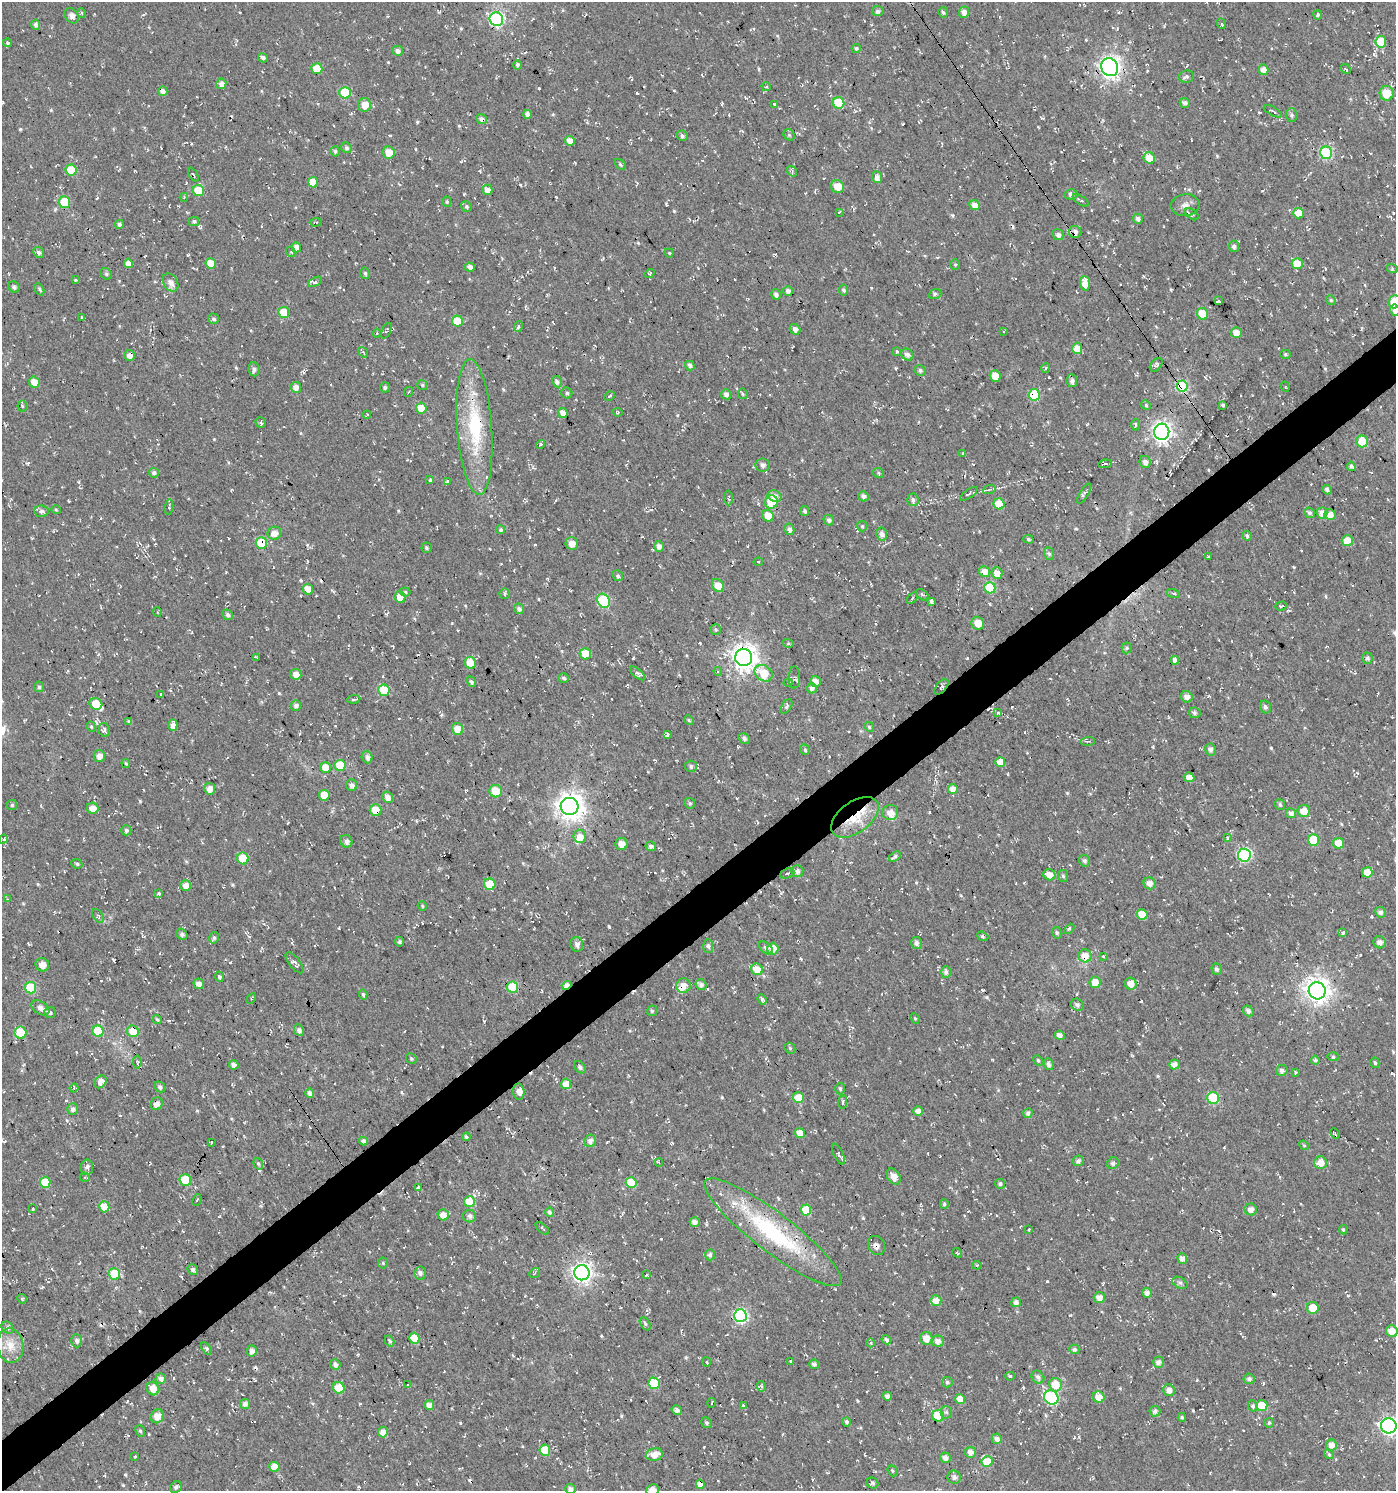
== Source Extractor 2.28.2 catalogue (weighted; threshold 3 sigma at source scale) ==
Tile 7 of 4 x 4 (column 3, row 2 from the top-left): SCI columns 2980-4373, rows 2981-4469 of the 5896 x 5960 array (HDU 1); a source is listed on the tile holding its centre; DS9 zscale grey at full resolution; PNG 1398 x 1493 px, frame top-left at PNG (2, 2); each listed source drawn as its Kron ellipse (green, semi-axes under 4 px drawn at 4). Shown black and unused: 4% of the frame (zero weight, under 2 of 3 exposures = <1% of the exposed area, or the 3 px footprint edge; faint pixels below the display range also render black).
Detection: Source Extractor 2.28.2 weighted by HDU 2 'WHT'; one run over the whole footprint, this tile lists its part. Background -0.0148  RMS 0.0082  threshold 0.0367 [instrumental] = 3 sigma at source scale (4.5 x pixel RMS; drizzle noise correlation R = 1.50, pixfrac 1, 0.0396/0.0396 arcsec/px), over >= 5 px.
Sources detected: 782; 31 cosmic-ray / hot-pixel residue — neither listed nor drawn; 10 inside a brighter listed object's ellipse — not listed separately; of the other 741, all 500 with FLUX_AUTO >= 0.988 (the completeness limit of this list) listed and drawn (241 fainter detections not listed), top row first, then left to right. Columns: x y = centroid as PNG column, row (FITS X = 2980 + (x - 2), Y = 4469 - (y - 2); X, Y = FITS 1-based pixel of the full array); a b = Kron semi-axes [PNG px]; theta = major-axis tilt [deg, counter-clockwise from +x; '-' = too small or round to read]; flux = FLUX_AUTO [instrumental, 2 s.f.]
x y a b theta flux
878 11 6 5 - 2.6
943 12 5 5 - 1.7
964 12 5 5 - 4.5
82 13 5 4 - 1.3
1318 15 4 3 - 2.6
72 16 8 6 -53 4.2
496 19 7 6 - 130
1222 24 5 3 - 1.1
36 25 5 4 - 3.1
1381 42 6 5 - 24
8 43 4 4 - 1.6
856 48 4 4 - 1.8
398 51 5 5 - 3.9
263 58 5 4 - 2.4
518 65 5 4 - 2
1110 67 9 8 - 460
317 69 5 5 - 17
1263 69 5 5 - 5.9
1346 69 5 3 - 1.2
1186 77 7 6 - 2.2
221 84 5 5 - 5
766 87 4 4 - 1.1
163 91 5 4 - 5
345 93 6 5 - 43
1387 93 7 7 - 23
839 103 6 5 - 35
1185 103 5 5 - 2.9
774 104 4 3 - 1.4
365 105 7 6 - 10
1273 111 10 3 -29 1.6
527 114 4 4 - 4.2
1291 115 6 6 - 2.1
481 119 5 4 - 3.7
789 135 6 5 - 1.2
682 136 5 5 - 2.1
570 141 5 5 - 8.2
346 148 5 5 - 2
335 151 5 4 - 1.5
389 152 6 6 - 10
1326 153 6 6 - 75
1149 158 6 5 - 14
620 164 6 4 -40 1.6
71 170 5 5 - 25
792 171 6 4 -52 1.6
193 175 7 3 -60 1.1
877 177 6 5 - 5.1
313 182 5 5 - 13
837 186 6 6 - 11
487 190 5 5 - 5.8
198 191 5 5 - 27
1071 194 6 5 - 3
184 197 4 3 - 1.1
1081 200 9 3 -33 1.5
64 202 6 5 - 29
447 202 5 4 - 1.3
975 205 5 5 - 6
1185 205 14 11 8 5.9
466 206 5 5 - 2.1
839 212 3 3 - 1.9
1299 213 5 5 - 17
1192 214 7 4 -37 2.1
1138 219 5 5 - 3.2
194 221 5 5 - 2
316 222 6 3 3 1
119 224 4 4 - 2.3
1075 232 6 6 - 5.1
1058 234 6 5 - 3.3
1234 246 6 5 - 3.1
296 247 5 4 - 5.8
38 252 5 5 - 2.9
291 252 5 4 - 1.3
669 253 4 4 - 1.1
128 263 5 4 - 6.7
211 264 5 5 - 18
1297 264 5 5 - 17
955 265 5 4 - 1.1
470 267 5 4 - 3.2
1392 268 6 4 -21 1.1
365 273 6 4 -75 1.5
650 273 5 4 - 1.1
106 274 6 5 - 1.5
76 280 3 2 - 1.1
315 282 7 4 27 1.8
171 283 10 7 -58 5
1085 283 7 5 -85 11
14 287 6 5 - 1.9
39 289 6 4 -61 1.6
843 290 5 5 - 1.8
788 291 5 5 - 3.6
776 294 5 4 - 2.7
935 294 6 4 21 2.2
1331 300 5 4 - 1.2
1219 301 4 3 - 9.9
1395 302 6 6 - 23
1395 310 6 5 - 4
284 313 5 5 - 23
1202 314 6 5 - 17
82 317 3 2 - 1.5
214 319 5 5 - 1.9
457 321 5 5 - 15
518 327 6 3 68 1.1
795 329 6 5 - 3.3
386 331 8 4 67 1.3
1004 332 3 2 - 1
377 333 4 4 - 1.1
1236 333 5 5 - 8.2
1077 348 5 5 - 11
363 352 6 3 -53 1.4
897 352 3 3 - 3.4
1285 354 5 4 - 1.2
130 355 5 5 - 5.8
907 355 6 5 - 3.7
690 365 5 4 - 2.8
1156 365 8 5 49 1.8
1046 368 5 4 - 1.3
254 369 7 5 -81 2.4
920 370 5 5 - 2
995 376 6 5 - 8.9
1072 381 6 5 - 3.4
34 382 6 5 - 8.5
557 382 6 4 -62 2.5
422 385 5 5 - 1.3
1182 386 5 5 - 66
296 387 5 5 - 5.5
385 387 5 5 - 1.9
1285 387 5 4 - 1.1
408 392 5 3 - 1.2
567 393 6 5 - 1.6
726 394 5 5 - 3.9
743 394 5 5 - 1.1
1034 395 6 5 - 45
609 396 5 3 - 1
1146 405 5 4 - 1.3
1223 405 4 3 - 1.3
22 406 5 5 - 1.1
421 408 5 5 - 13
617 412 5 4 - 1
563 413 5 4 - 8.3
367 415 4 3 - 1.1
261 423 5 5 - 1.7
1136 425 6 4 88 1.5
475 427 68 17 -86 62
1162 432 8 7 - 420
1362 441 6 5 - 19
541 444 5 4 - 1.4
963 453 4 3 - 1.4
1145 462 6 5 - 4.4
1105 464 7 3 7 2
763 465 7 6 - 2.8
1351 466 5 4 - 2.2
154 473 5 4 - 2.4
878 473 6 4 -25 1.3
430 480 4 3 - 1.2
447 482 4 3 - 1.3
989 490 6 4 21 1.2
1327 490 5 4 - 2.2
969 494 10 3 35 1.4
1084 494 11 4 59 2.2
775 496 7 5 -27 5.2
863 496 5 5 - 3.3
728 498 7 4 -88 1.4
913 500 6 5 - 2.5
771 502 6 6 - 26
999 504 5 5 - 19
169 507 7 4 82 1.7
56 510 5 4 - 1
42 511 7 6 - 2.9
805 511 5 4 - 2
1309 513 5 5 - 2
1322 513 5 5 - 5.9
1330 514 5 5 - 5
768 516 6 5 - 12
829 520 5 5 - 2.8
862 526 5 5 - 1.1
789 529 6 5 - 3.5
501 530 4 4 - 1.8
274 533 7 6 - 6.9
882 534 6 5 - 3.9
1247 536 5 4 - 1.9
1028 539 5 4 - 1.3
1347 541 5 5 - 11
261 543 6 5 - 34
572 544 6 6 - 6.1
659 546 5 5 - 4.5
426 548 5 5 - 1.2
1049 554 6 5 - 1.8
1208 557 4 3 - 1.4
758 562 5 3 - 1.3
984 572 6 5 - 7.9
997 573 6 5 - 7.5
618 576 6 5 - 1.8
718 585 7 5 -55 9.4
990 588 6 5 - 36
308 589 5 5 - 10
405 592 5 4 - 1.3
1174 593 7 3 -18 1.4
505 594 5 5 - 1.8
922 595 7 5 -37 1.6
400 597 5 5 - 10
912 598 7 4 45 1.3
603 601 7 6 - 66
931 601 4 4 - 2.7
1281 606 6 3 18 1.2
519 609 5 5 - 3.5
157 612 5 4 - 1.1
228 615 6 5 - 2.3
978 623 6 6 - 8
716 630 5 5 - 1.3
788 643 5 4 - 1.2
1127 648 5 5 - 1.2
585 654 5 5 - 15
744 657 8 8 - 770
257 658 4 3 - 1
1367 658 5 5 - 2.3
1175 660 4 4 - 3.9
470 663 6 5 - 18
718 671 4 4 - 1.1
638 673 9 4 -40 2.9
764 673 9 7 -35 20
296 674 5 5 - 6.3
794 677 11 5 90 2.3
564 678 5 4 - 1.8
815 681 5 5 - 5.7
471 682 5 4 - 1.9
788 683 5 3 - 1
39 687 5 5 - 1.7
941 687 9 5 51 2.2
812 688 5 5 - 4.2
384 690 5 5 - 38
161 694 4 3 - 1.3
1187 697 6 5 - 4.2
354 699 7 4 7 1.8
96 704 6 5 - 17
296 706 5 5 - 3.5
786 706 8 4 57 1.7
1265 707 6 5 - 2.3
998 713 3 3 - 3.1
1195 713 6 5 - 1.8
689 720 5 4 - 1.1
129 722 3 3 - 1.5
173 725 6 4 -88 5.8
91 727 5 4 - 1
869 727 5 4 - 1.2
457 729 6 5 - 11
104 730 7 5 -80 2.1
667 735 3 3 - 100
744 738 6 5 - 2.2
1088 741 7 3 2 1.3
1211 749 6 5 - 3
805 750 5 4 - 1.6
99 756 6 5 - 5.5
367 757 6 5 - 3.5
1000 762 5 5 - 8.9
126 763 5 4 - 1.1
340 765 5 5 - 27
691 766 6 5 - 2.4
325 767 5 5 - 12
1189 777 5 4 - 5.9
352 785 6 5 - 3.5
210 789 6 5 - 5.8
953 789 5 5 - 5.5
496 791 6 6 - 19
324 795 5 5 - 15
387 797 6 5 - 5.7
690 803 5 5 - 1.4
12 805 5 5 - 1.4
1280 805 6 5 - 1.6
570 806 9 8 - 880
93 808 6 5 - 8.3
376 810 6 6 - 16
1304 811 6 6 - 9.7
890 812 8 7 - 6.8
1291 813 5 5 - 3.5
855 817 27 15 36 26
126 830 5 5 - 2.1
580 836 7 6 - 7.6
1228 838 4 3 - 1.1
3 839 5 4 - 1.9
1313 840 5 5 - 26
346 841 7 6 - 3.8
1339 843 5 5 - 12
621 844 6 6 - 5.6
651 846 5 5 - 2.9
1244 855 6 6 - 110
895 857 6 4 33 2.5
243 858 6 5 - 22
1084 861 6 5 - 2.1
77 864 5 4 - 1.5
797 871 6 6 - 3.6
1367 872 5 5 - 13
787 873 7 4 21 1.9
1049 875 6 5 - 7.5
1063 876 6 5 - 1.6
1150 883 6 6 - 5.3
490 884 6 6 - 26
186 885 5 5 - 6.4
159 893 4 3 - 1.5
7 899 4 3 - 0.99
422 906 5 4 - 1.1
1380 912 5 5 - 2.9
1142 914 5 5 - 14
98 916 7 5 -54 1.7
1069 929 6 4 46 1.9
1057 933 6 4 -79 1.7
1343 933 4 3 - 2.1
182 934 6 5 - 2.3
982 936 6 4 -20 1.6
214 938 6 4 80 1.5
399 942 5 4 - 1.7
1380 942 6 6 - 3.7
916 943 6 5 - 3.3
577 944 7 6 - 3.4
708 946 7 5 -86 2.2
766 948 8 5 -40 2.1
773 949 6 5 - 9.3
1085 956 6 6 - 9.8
1103 956 4 3 - 1.7
295 963 13 5 -51 3
42 965 7 6 - 6.1
757 969 6 5 - 11
1217 969 6 5 - 2.1
946 972 6 5 - 2.6
219 977 5 4 - 2.1
1095 982 6 5 - 7.8
199 984 5 5 - 6
1131 984 6 5 - 7
567 985 5 4 - 5.1
701 985 5 5 - 3.2
683 986 7 7 - 6
513 987 6 5 - 40
30 988 6 5 - 45
1317 991 8 8 - 750
363 994 5 4 - 1.4
251 999 5 4 - 1.1
762 999 5 3 - 3.7
1077 1005 7 5 -41 2.5
40 1008 10 6 -33 4.6
652 1011 5 5 - 1.2
1248 1011 5 5 - 2.9
50 1012 6 5 - 2.1
915 1018 5 4 - 1.1
157 1019 4 3 - 1.2
299 1030 6 4 -65 2.9
98 1031 5 5 - 32
133 1031 6 5 - 18
20 1032 6 6 - 36
1060 1035 5 4 - 4.5
790 1048 6 5 - 1.2
1333 1057 6 4 -1 1.2
411 1058 5 5 - 1.4
1038 1060 6 4 -62 1.2
1315 1060 4 4 - 1.9
137 1062 6 4 -85 1.4
1375 1063 5 4 - 1.4
1049 1064 6 4 -67 2.7
234 1065 5 4 - 3.6
1174 1065 5 5 - 4.8
580 1067 7 4 -52 2.4
1282 1071 6 5 - 2.8
1295 1072 3 3 - 1.5
100 1082 7 5 52 4.8
566 1084 5 5 - 9
160 1087 6 5 - 2.3
74 1088 4 4 - 1.5
840 1089 6 4 -87 1.5
519 1092 8 5 -84 4.5
310 1093 5 4 - 4
798 1098 5 5 - 14
1213 1098 6 6 - 50
843 1102 7 3 82 1.2
157 1104 7 5 57 4.9
73 1109 5 5 - 2.8
918 1111 5 4 - 4.5
1028 1113 5 4 - 2.8
800 1133 5 5 - 8.5
1335 1134 5 3 - 1.2
466 1137 4 3 - 1.4
363 1141 4 4 - 3
590 1141 6 5 - 4.6
211 1142 3 3 - 1
1304 1145 5 4 - 1
838 1154 11 4 -65 2.4
1078 1161 5 5 - 2.6
659 1162 4 3 - 1
1113 1163 6 5 - 2.4
1321 1163 6 6 - 8.9
258 1164 6 4 -69 1.2
87 1167 7 6 - 3.7
894 1176 9 6 -59 6.5
85 1177 5 4 - 1.4
185 1180 6 6 - 24
45 1182 5 5 - 19
631 1182 5 5 - 25
1000 1184 5 5 - 2.1
418 1188 4 3 - 3.7
197 1200 6 3 65 1
469 1201 5 5 - 17
944 1204 5 4 - 1.4
104 1207 5 5 - 19
33 1209 3 3 - 1.3
1251 1209 6 6 - 4
806 1210 5 5 - 20
550 1212 5 4 - 2.4
443 1215 5 5 - 7
470 1216 6 6 - 2.9
695 1222 5 4 - 3.4
542 1228 8 2 -41 1
1029 1230 3 3 - 1.7
1343 1230 4 3 - 1.1
773 1232 85 19 -37 95
876 1245 10 8 -62 3.4
957 1253 5 3 - 1.1
710 1255 5 5 - 2.7
1182 1258 5 5 - 4.7
383 1263 5 5 - 1.1
977 1265 4 4 - 1
193 1269 5 5 - 2.2
420 1273 7 6 - 3.3
535 1273 6 4 38 1.1
582 1273 7 7 - 430
114 1274 6 5 - 40
646 1275 3 3 - 1.5
1180 1283 8 5 -29 2
1147 1293 5 4 - 3.5
1099 1297 5 5 - 5.1
22 1299 5 4 - 1.4
936 1301 5 5 - 8.1
1016 1302 5 5 - 3.4
1313 1308 6 6 - 14
740 1316 6 6 - 130
645 1324 7 4 -62 1.5
7 1328 6 5 - 2.4
1392 1331 6 5 - 10
414 1338 5 5 - 22
926 1338 6 6 - 8.2
886 1340 5 4 - 2
77 1341 6 5 - 2.3
389 1341 6 4 -59 1.7
938 1341 6 5 - 4.3
871 1343 4 4 - 1.2
10 1345 17 13 -81 12
206 1348 7 3 -55 1.7
1074 1349 5 5 - 2.6
252 1351 6 5 - 3.9
791 1361 4 3 - 3.2
707 1362 4 3 - 1.5
1158 1362 5 5 - 4.3
814 1364 5 4 - 2.9
335 1365 5 5 - 3
1010 1376 5 3 - 2.1
1038 1377 7 5 -47 2.8
161 1379 5 5 - 3.7
1249 1379 5 5 - 2.6
947 1382 5 5 - 1.5
654 1383 6 5 - 32
408 1385 3 3 - 1.4
1055 1385 7 6 - 17
761 1387 5 4 - 1.4
153 1388 7 6 - 8.3
339 1388 6 5 - 20
1169 1390 6 6 - 4.9
887 1396 5 4 - 3.6
1051 1397 7 6 - 77
1099 1397 6 5 - 8.9
960 1399 5 5 - 9.3
712 1403 5 2 - 1
245 1404 5 5 - 3.6
429 1405 5 5 - 5.4
1262 1405 5 5 - 19
743 1406 3 3 - 4.1
1253 1406 5 4 - 1.6
677 1410 5 4 - 2.9
1155 1411 5 5 - 3.3
946 1412 6 5 - 1.9
157 1416 7 6 - 10
938 1416 6 5 - 27
1182 1417 4 4 - 1.2
847 1422 5 4 - 2.3
707 1423 6 5 - 1.5
1269 1423 5 5 - 1.4
1389 1426 8 7 - 300
140 1431 6 4 -66 1.3
383 1432 5 5 - 6.4
997 1439 5 5 - 3.4
1331 1445 5 5 - 6.5
545 1450 5 5 - 29
970 1452 5 5 - 4.9
1329 1454 5 4 - 1.3
654 1455 8 6 11 9.6
135 1456 3 2 - 1.8
945 1458 5 5 - 4.4
987 1461 5 5 - 18
274 1467 5 5 - 11
892 1471 6 4 -68 1.1
954 1477 7 6 - 3.5
873 1483 6 5 - 1.8
700 1484 5 4 - 8
176 1487 6 5 - 2.3
571 1489 5 5 - 3.3
653 1490 6 6 - 7.6
Overlapping masked pixels (flux is a lower limit): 21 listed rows (the first 20) at x y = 481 119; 1075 232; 130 355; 1182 386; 1034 395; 475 427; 261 543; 638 673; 941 687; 570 806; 376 810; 855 817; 1085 956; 567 985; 683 986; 1317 991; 133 1031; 1060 1035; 806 1210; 773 1232
Isophote crosses this tile's border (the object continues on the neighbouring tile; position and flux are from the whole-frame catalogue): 6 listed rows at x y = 1395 302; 1395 310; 1392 1331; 1389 1426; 571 1489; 653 1490